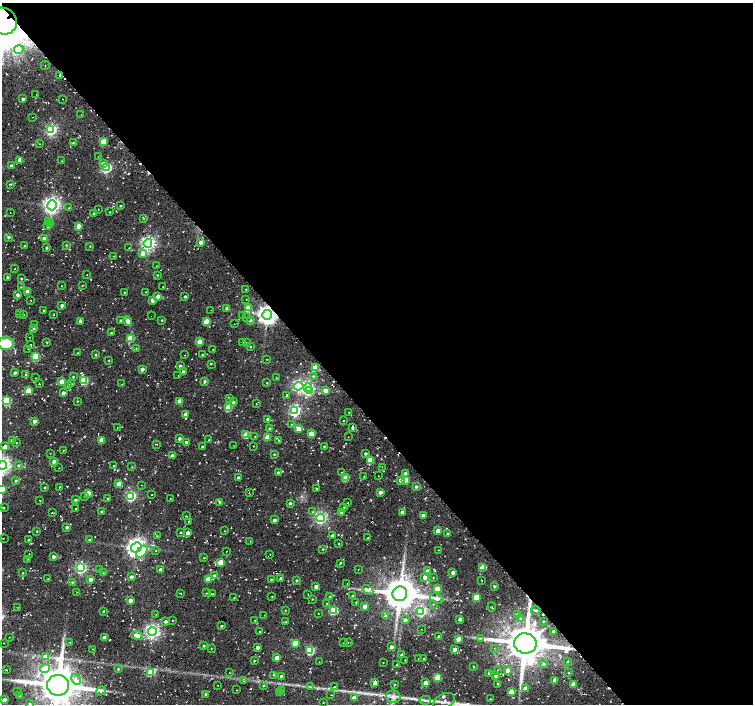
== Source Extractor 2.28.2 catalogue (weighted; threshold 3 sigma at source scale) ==
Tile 8 of 4 x 4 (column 4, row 2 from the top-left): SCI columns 4531-6032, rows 3029-4431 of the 6033 x 5992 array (HDU 1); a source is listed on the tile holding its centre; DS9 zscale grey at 2 x 2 block average (1 PNG px = mean of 2 x 2 image px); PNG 755 x 706 px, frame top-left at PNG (2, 3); each listed source drawn as its Kron ellipse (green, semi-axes under 4 px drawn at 4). Shown black and unused: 59% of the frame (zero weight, under 2 of 3 exposures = <1% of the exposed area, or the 3 px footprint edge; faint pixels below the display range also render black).
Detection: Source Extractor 2.28.2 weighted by HDU 2 'WHT'; one run over the whole footprint, this tile lists its part. Background 0.05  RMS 0.0081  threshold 0.0364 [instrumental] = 3 sigma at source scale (4.5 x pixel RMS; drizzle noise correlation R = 1.50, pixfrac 1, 0.0396/0.0396 arcsec/px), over >= 5 px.
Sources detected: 409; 1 too faint to see at this stretch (2 x 2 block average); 1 inside a brighter object's white glare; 8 cosmic-ray / hot-pixel residue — neither listed nor drawn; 2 inside a brighter listed object's ellipse — not listed separately; the other 397 listed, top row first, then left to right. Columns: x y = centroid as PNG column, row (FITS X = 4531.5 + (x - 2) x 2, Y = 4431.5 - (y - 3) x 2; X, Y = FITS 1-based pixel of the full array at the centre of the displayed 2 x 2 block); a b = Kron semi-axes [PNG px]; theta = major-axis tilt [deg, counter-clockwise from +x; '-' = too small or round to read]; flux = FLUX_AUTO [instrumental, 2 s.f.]
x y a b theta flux
3 21 14 13 - 14000
19 50 5 4 - 20
45 65 4 4 - 6.7
60 75 3 2 - 2.8
36 95 2 2 - 0.7
23 99 3 2 - 4
62 99 2 2 - 0.63
81 114 2 2 - 0.48
32 117 2 2 - 0.53
51 130 4 4 - 280
103 142 3 3 - 43
73 143 3 2 - 1.1
40 144 2 2 - 1
98 157 2 2 - 0.52
20 160 3 3 - 11
62 161 2 2 - 0.76
103 164 4 4 - 6.5
11 166 2 2 - 4.1
107 167 4 3 - 180
11 184 3 2 - 1.3
52 205 5 4 - 710
121 206 2 2 - 1.6
69 208 3 3 - 1.5
98 209 2 2 - 0.75
110 212 2 2 - 1
10 213 2 2 - 0.54
94 213 2 2 - 1.9
144 218 2 2 - 1
48 222 3 3 - 5.4
51 224 3 3 - 8.9
48 226 3 3 - 5.9
79 226 3 3 - 22
9 237 2 2 - 3.7
44 238 2 2 - 4.5
201 242 3 3 - 8.6
148 243 4 4 - 500
66 245 3 2 - 1.4
25 246 2 2 - 1.3
90 246 2 2 - 1
47 248 3 2 - 2.1
129 248 2 2 - 0.79
143 253 4 4 - 13
114 256 2 2 - 0.73
156 266 2 2 - 0.42
15 269 2 2 - 0.79
87 275 2 2 - 0.82
157 275 2 2 - 1.3
8 277 2 2 - 3.1
21 279 2 2 - 1.5
62 286 2 2 - 0.78
82 286 2 2 - 0.82
163 286 2 2 - 0.9
21 287 2 2 - 0.91
246 289 2 2 - 0.94
27 292 3 3 - 16
124 292 2 2 - 0.89
145 292 2 2 - 0.71
18 295 3 2 - 6.1
158 296 3 3 - 7.1
185 297 2 2 - 2.4
246 299 2 2 - 0.52
31 300 2 2 - 0.85
153 300 3 3 - 13
62 306 2 2 - 5.7
227 308 3 3 - 3.7
248 308 3 3 - 38
211 310 2 2 - 0.63
44 311 3 2 - 1.5
19 314 2 2 - 0.6
54 314 2 2 - 0.71
24 315 2 2 - 0.78
267 315 5 5 - 1200
151 316 2 2 - 0.51
242 316 2 2 - 0.99
247 318 2 2 - 0.6
121 320 2 2 - 2.5
162 320 2 2 - 1.6
250 320 3 3 - 3.5
80 321 3 2 - 7.5
128 321 5 4 - 8.2
206 321 3 3 - 34
234 324 2 2 - 0.54
35 325 2 2 - 0.91
34 329 3 3 - 2.8
111 333 3 2 - 0.99
30 337 2 2 - 0.78
130 338 3 3 - 54
47 342 2 2 - 1.2
200 342 3 3 - 28
6 343 8 6 4 46
243 343 3 2 - 2.2
247 343 2 2 - 0.88
31 344 3 2 - 0.91
251 346 2 2 - 1.1
136 348 2 2 - 0.72
28 349 2 2 - 0.74
213 350 2 2 - 0.62
78 353 2 2 - 1.5
96 355 2 2 - 2
185 355 2 2 - 0.78
202 355 2 2 - 1.6
35 357 3 3 - 71
267 359 2 2 - 0.77
109 361 2 2 - 1.5
211 364 3 2 - 1.3
180 366 3 2 - 4.1
315 367 4 3 - 40
142 369 3 2 - 5.7
183 372 3 2 - 6.3
15 373 2 2 - 3.2
26 374 2 2 - 3.1
178 375 2 2 - 0.47
313 376 3 3 - 2.1
73 377 3 2 - 1.7
36 378 2 2 - 0.59
276 378 2 2 - 0.85
62 381 3 3 - 19
84 381 3 3 - 70
205 381 3 2 - 3.2
267 383 3 2 - 1.2
39 384 2 2 - 1.2
72 384 2 2 - 0.85
122 384 2 2 - 0.66
68 385 3 2 - 3.4
299 386 5 4 - 330
308 388 4 3 - 270
28 391 3 3 - 39
309 391 4 3 - 62
326 391 3 3 - 15
63 393 3 2 - 5.6
287 396 3 2 - 4.2
229 399 4 2 - 1.6
7 401 4 3 - 120
78 401 3 2 - 1.1
179 401 3 3 - 14
233 402 3 3 - 3.4
256 403 2 2 - 1.5
228 408 3 3 - 53
295 411 4 4 - 300
349 412 2 2 - 0.56
185 414 3 3 - 5.8
268 419 3 2 - 3.1
34 421 3 3 - 6.1
343 421 2 2 - 0.73
292 424 3 2 - 1.2
117 427 2 2 - 0.64
270 428 3 2 - 2.7
352 428 3 2 - 3.6
299 429 4 3 - 18
311 434 3 3 - 29
246 435 3 3 - 41
255 436 2 2 - 0.52
267 437 3 3 - 29
348 437 2 2 - 0.58
179 439 3 2 - 4.6
12 440 2 2 - 4.9
101 440 3 3 - 16
209 440 2 2 - 1.1
279 440 2 2 - 1.9
186 442 3 2 - 4
16 443 2 2 - 1.8
157 444 2 2 - 0.75
233 445 2 2 - 0.72
254 446 2 2 - 0.55
324 446 4 2 - 2.1
5 447 3 3 - 18
202 447 2 2 - 3.5
63 450 3 2 - 0.67
366 453 3 3 - 2.5
50 454 2 2 - 0.44
274 454 2 2 - 1.5
172 456 3 2 - 9.2
370 460 3 3 - 39
54 461 3 3 - 8.3
2 465 4 4 - 680
18 465 3 3 - 2.3
114 466 3 2 - 1.4
132 467 2 2 - 0.84
382 467 2 2 - 0.57
59 468 2 2 - 0.56
278 472 3 2 - 2.2
341 472 2 2 - 1.4
406 474 3 3 - 6
378 476 2 2 - 0.82
364 477 2 2 - 0.99
238 478 2 2 - 3.5
346 478 3 3 - 39
401 480 3 3 - 7.4
406 480 3 3 - 22
16 481 3 3 - 2.4
119 484 3 3 - 27
141 485 2 2 - 0.69
45 487 2 2 - 1.7
60 487 3 2 - 0.89
416 487 3 3 - 2.7
316 488 2 2 - 2.3
2 489 3 3 - 25
249 492 2 2 - 0.55
380 492 3 2 - 7.2
88 493 3 3 - 15
152 494 2 2 - 0.71
85 496 3 3 - 1.4
131 496 4 3 - 210
170 498 2 2 - 0.69
108 499 2 2 - 2.6
40 500 2 2 - 0.7
75 500 2 2 - 3
220 502 3 2 - 2.3
290 503 3 2 - 3.5
348 503 3 2 - 0.96
3 508 2 2 - 1.4
75 508 2 2 - 0.87
344 508 2 2 - 1.6
101 511 2 2 - 2.2
313 512 3 3 - 1.9
402 512 3 2 - 5.9
52 513 2 2 - 0.88
342 513 3 3 - 4
423 515 3 2 - 5.7
186 516 2 2 - 1.3
321 518 4 4 - 330
274 520 3 2 - 3.6
188 522 2 2 - 0.95
67 527 2 2 - 3.9
37 531 2 2 - 1.1
225 531 2 2 - 0.93
438 531 3 3 - 15
181 532 2 2 - 1.3
188 533 3 3 - 8.5
448 534 2 2 - 4.1
157 536 2 2 - 0.95
332 536 3 3 - 6.2
3 538 2 2 - 0.52
368 538 2 2 - 0.78
28 540 3 3 - 1.9
90 540 3 2 - 2
250 541 2 2 - 0.68
339 544 3 2 - 1.1
136 547 5 4 - 1000
323 549 3 2 - 1.4
156 550 2 2 - 0.96
439 550 2 2 - 0.7
226 551 2 2 - 0.62
142 552 7 4 46 21
29 554 2 2 - 0.69
270 555 2 2 - 0.62
54 557 2 2 - 5
204 558 3 2 - 1
27 559 2 2 - 0.8
220 562 3 3 - 36
340 563 4 2 - 2
483 567 3 3 - 31
81 568 4 4 - 270
358 569 2 2 - 0.72
100 570 2 2 - 0.91
161 570 3 3 - 9.1
428 571 3 3 - 8.4
453 572 3 2 - 7.1
23 573 2 2 - 1.2
103 573 3 2 - 0.98
214 576 3 3 - 3.3
131 577 3 2 - 4
425 577 3 3 - 6.6
433 578 3 2 - 1
48 579 2 2 - 0.67
90 579 3 3 - 7.9
208 579 3 3 - 20
271 579 3 2 - 1.5
281 579 3 2 - 5.1
297 580 3 2 - 2.1
482 581 2 2 - 0.82
72 582 3 3 - 1.9
347 583 2 2 - 0.52
316 586 3 3 - 5.9
494 586 2 2 - 2.5
437 589 3 3 - 33
368 590 6 3 -33 4.8
77 592 2 2 - 0.78
180 593 2 2 - 1.2
206 593 3 2 - 0.87
213 594 4 2 - 0.74
400 594 7 7 - 4000
308 595 2 2 - 0.92
330 596 2 2 - 0.93
352 596 3 2 - 1.7
272 597 2 2 - 1.2
476 597 3 3 - 43
234 598 3 2 - 1.7
312 599 2 2 - 1
437 599 7 4 -20 8.3
130 600 3 2 - 9.9
356 602 3 2 - 1.2
327 603 3 2 - 1.1
433 604 3 2 - 1.1
365 606 3 3 - 10
18 607 2 2 - 0.7
492 607 4 2 - 0.91
285 610 2 2 - 0.89
333 610 4 3 - 110
536 610 4 2 - 2.7
103 611 2 2 - 1.4
421 611 4 4 - 170
318 613 2 2 - 0.71
156 614 2 2 - 1.1
517 614 3 3 - 1.8
264 615 2 2 - 0.47
385 616 4 3 - 3.1
460 619 3 2 - 5.4
521 619 3 3 - 3
173 620 2 2 - 0.93
254 620 3 2 - 0.64
405 620 3 3 - 5.2
165 621 3 3 - 4.6
543 621 2 2 - 1.6
286 622 3 2 - 1.5
221 626 2 2 - 2.3
421 629 2 2 - 0.59
152 631 4 4 - 510
260 631 2 2 - 0.68
554 632 3 3 - 7.7
137 636 5 4 - 15
9 637 2 2 - 0.84
104 637 3 2 - 8.7
439 637 3 2 - 5
480 638 3 3 - 1.7
458 639 3 3 - 17
4 643 2 2 - 0.54
70 643 2 2 - 0.67
295 643 3 3 - 42
343 643 2 2 - 0.63
348 643 2 2 - 0.81
525 643 11 10 - 6200
204 646 2 2 - 2
258 647 3 3 - 6.3
391 647 3 3 - 5.6
494 648 2 2 - 0.89
93 649 2 2 - 0.68
211 649 2 2 - 0.96
455 649 3 2 - 9.8
310 651 3 3 - 110
402 655 3 3 - 5.6
46 657 4 3 - 13
277 658 3 3 - 20
424 658 2 2 - 1.2
419 659 2 2 - 1.7
405 660 2 2 - 0.66
254 661 3 2 - 1.3
568 661 2 2 - 0.94
319 662 2 2 - 0.47
383 662 2 2 - 0.68
544 664 3 3 - 2.7
396 665 2 2 - 0.91
473 667 3 2 - 1.2
45 669 5 4 - 30
118 669 3 2 - 1.6
6 670 3 2 - 0.86
497 670 2 2 - 0.5
507 670 3 3 - 9.5
151 672 3 3 - 54
229 673 2 2 - 0.75
488 673 4 3 - 1.9
569 673 2 2 - 1.2
273 675 3 2 - 0.97
496 675 3 3 - 5.1
281 676 2 2 - 2.7
438 677 3 3 - 54
76 679 6 4 -58 6.5
555 680 3 3 - 20
244 681 3 2 - 0.94
375 683 4 3 - 7.8
426 683 3 2 - 13
395 684 2 2 - 1.2
498 684 3 2 - 1
573 684 3 3 - 14
58 685 11 10 - 6000
218 685 2 2 - 0.82
263 685 3 2 - 1.8
311 687 3 2 - 2.1
335 687 3 2 - 1.3
525 689 3 3 - 12
237 690 2 2 - 0.75
101 691 5 4 - 3.7
282 691 3 2 - 1.3
17 692 2 2 - 0.77
511 692 3 3 - 26
279 693 2 2 - 3.7
205 694 2 2 - 2.4
20 695 3 2 - 1.5
331 695 2 2 - 0.72
393 696 7 6 - 8.5
354 698 3 3 - 16
490 699 2 2 - 0.82
4 700 2 2 - 8.6
425 700 6 3 7 3.9
444 701 11 7 25 9.8
323 702 2 2 - 0.81
30 704 3 3 - 2.6
Overlapping masked pixels (flux is a lower limit): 4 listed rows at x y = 3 21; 60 75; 267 315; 525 643
Isophote crosses this tile's border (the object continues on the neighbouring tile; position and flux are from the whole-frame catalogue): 6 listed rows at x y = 3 21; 6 343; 2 465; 2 489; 58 685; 30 704
Diffuse or blended objects may show on this block-average render without a row.